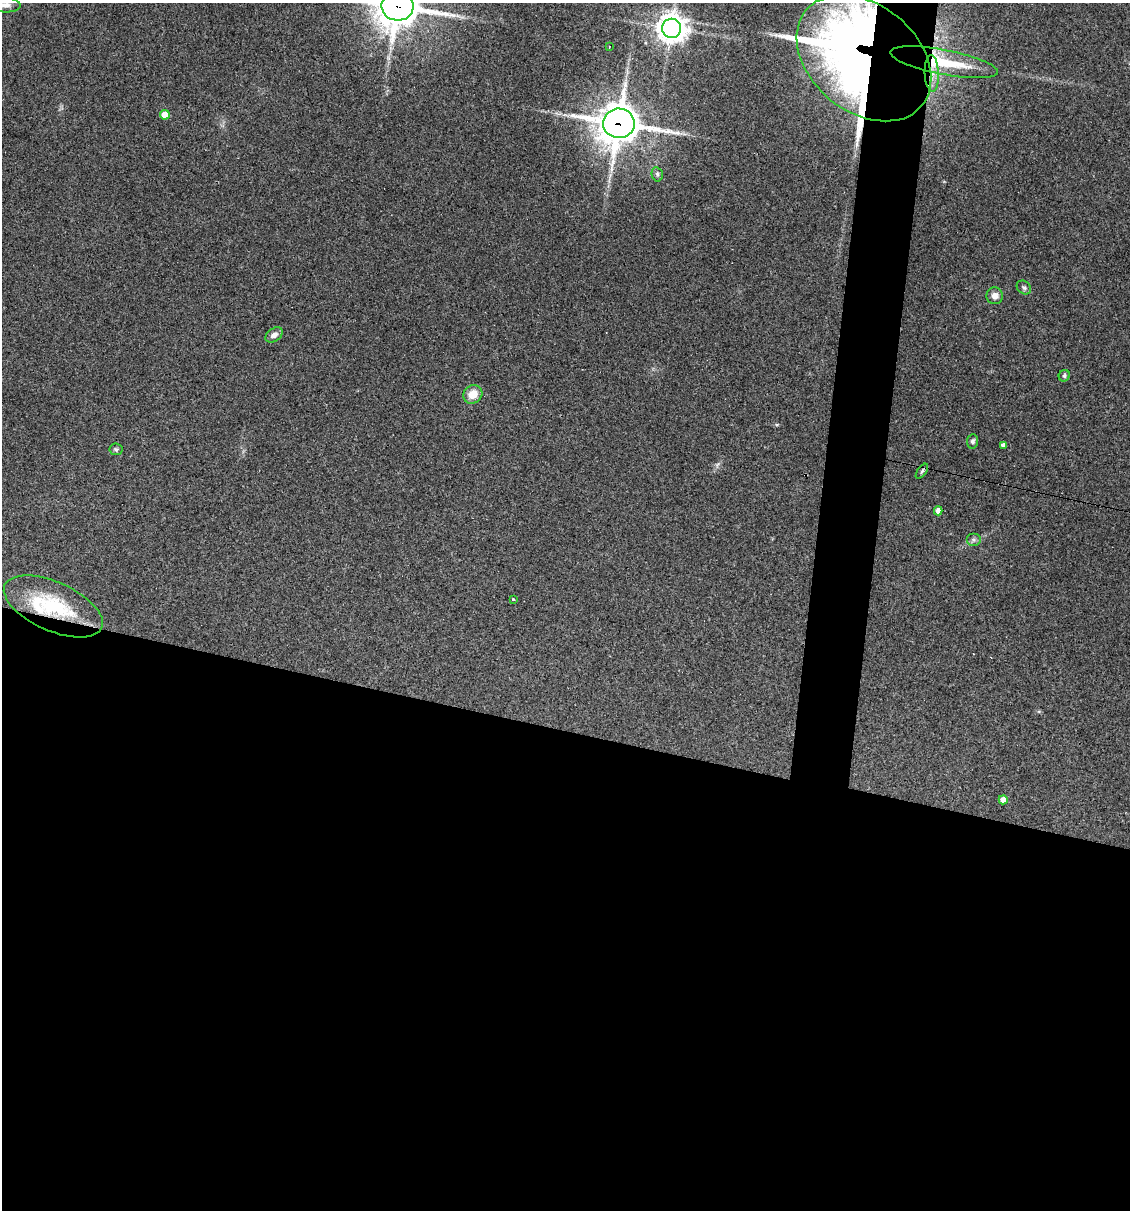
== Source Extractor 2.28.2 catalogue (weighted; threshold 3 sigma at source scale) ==
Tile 14 of 4 x 4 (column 2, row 4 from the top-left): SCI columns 1359-2486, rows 1-1208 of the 4853 x 4831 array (HDU 1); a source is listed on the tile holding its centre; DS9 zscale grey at full resolution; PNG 1132 x 1212 px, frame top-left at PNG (2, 3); each listed source drawn as its Kron ellipse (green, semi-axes under 4 px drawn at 4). Shown black and unused: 43% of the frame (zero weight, under 3 of 4 exposures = <1% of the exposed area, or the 3 px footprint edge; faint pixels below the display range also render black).
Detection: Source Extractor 2.28.2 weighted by HDU 2 'WHT'; one run over the whole footprint, this tile lists its part. Background 0.149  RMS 0.0066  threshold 0.0296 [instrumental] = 3 sigma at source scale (4.5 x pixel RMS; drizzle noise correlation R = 1.50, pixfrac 1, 0.05/0.05 arcsec/px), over >= 5 px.
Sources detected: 26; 1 inside a brighter object's white glare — neither listed nor drawn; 1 inside a brighter listed object's ellipse — not listed separately; the other 24 listed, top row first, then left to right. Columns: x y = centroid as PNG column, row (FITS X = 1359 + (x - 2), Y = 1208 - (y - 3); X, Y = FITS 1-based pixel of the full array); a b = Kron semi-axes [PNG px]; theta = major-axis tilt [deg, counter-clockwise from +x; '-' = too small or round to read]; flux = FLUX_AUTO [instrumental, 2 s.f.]
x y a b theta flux
5 5 15 7 -3 4.1
397 6 16 14 -3 1900
672 28 9 9 - 830
609 47 2 2 - 0.45
864 58 75 53 -39 1200
944 62 55 12 -11 40
932 73 18 7 -88 8.5
165 115 5 4 - 13
619 123 16 15 - 1800
657 174 7 5 -76 1.5
1024 287 8 6 -39 1.6
995 296 8 8 - 4.2
274 335 9 6 34 3.5
1064 376 6 5 - 1.4
473 394 10 9 - 9.2
973 441 7 5 82 1.8
1003 445 4 4 - 2.2
116 449 6 5 - 1.3
922 471 8 4 54 1.3
938 511 4 4 - 4.4
973 540 7 6 - 1.8
513 599 3 3 - 1.1
53 606 53 24 -24 50
1003 800 4 4 - 4.9
Overlapping masked pixels (flux is a lower limit): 6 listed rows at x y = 397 6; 864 58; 944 62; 932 73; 619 123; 53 606
Isophote crosses this tile's border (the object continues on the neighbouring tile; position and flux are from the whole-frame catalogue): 2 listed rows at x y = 5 5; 397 6